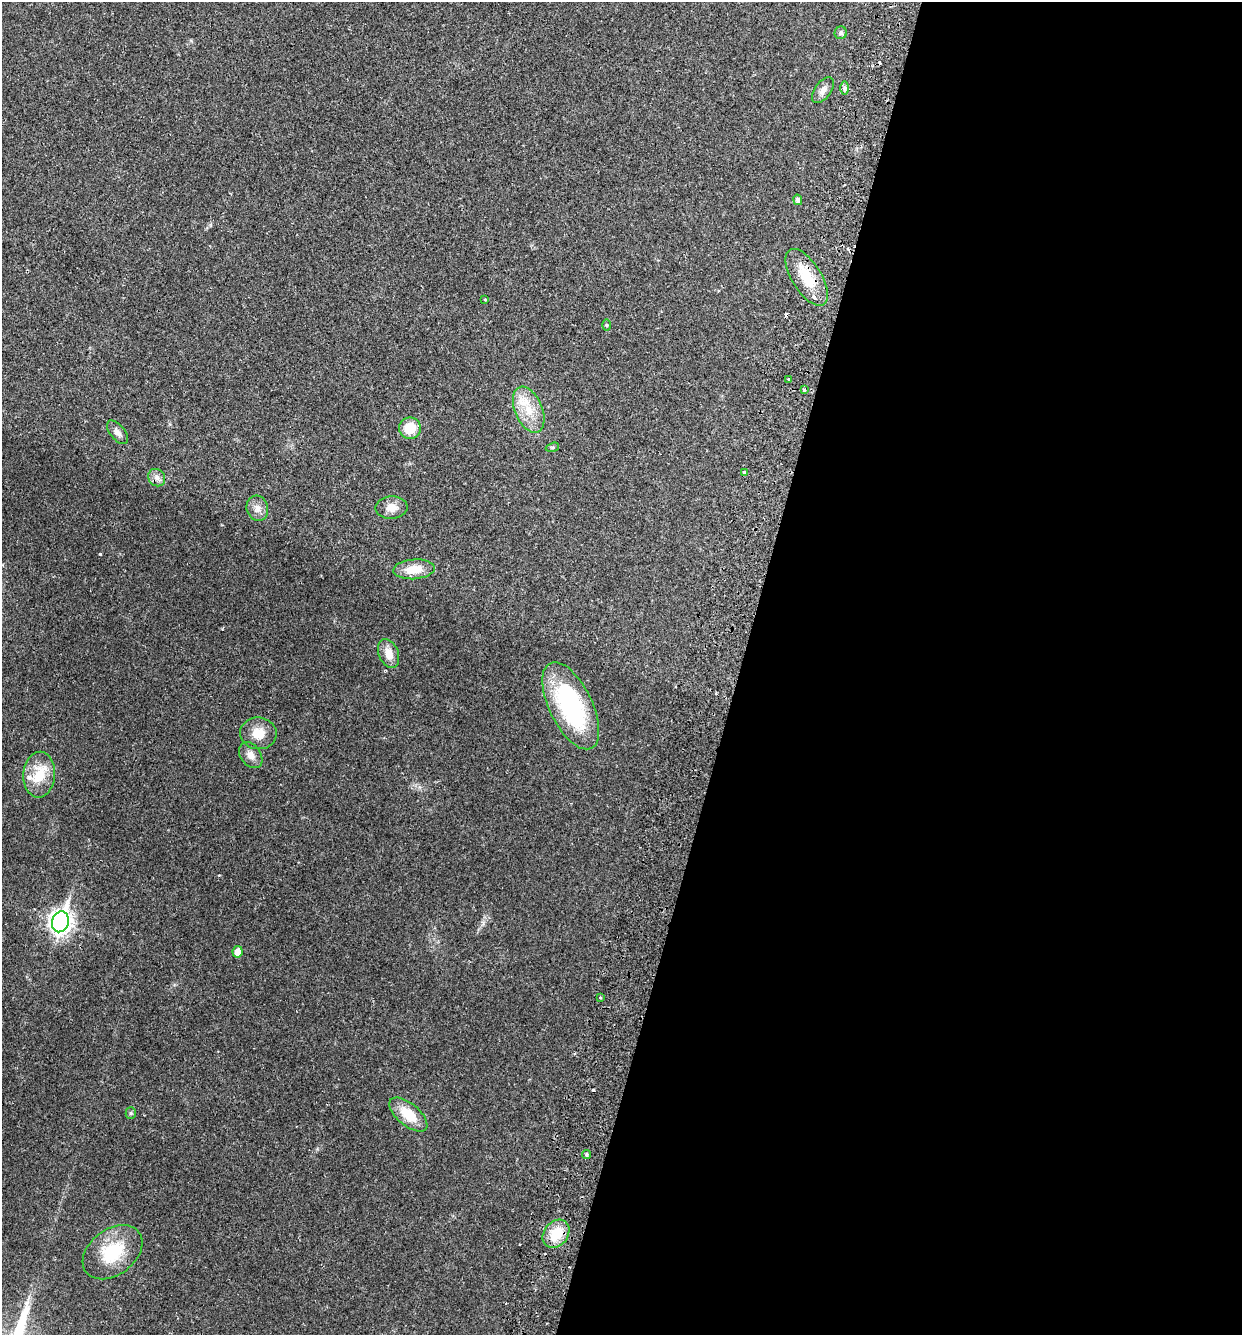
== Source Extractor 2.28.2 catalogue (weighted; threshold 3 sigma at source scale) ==
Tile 12 of 4 x 4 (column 4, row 3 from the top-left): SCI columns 3907-5146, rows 1359-2691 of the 5462 x 5379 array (HDU 1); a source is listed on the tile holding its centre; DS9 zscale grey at full resolution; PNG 1244 x 1337 px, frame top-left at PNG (2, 2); each listed source drawn as its Kron ellipse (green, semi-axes under 4 px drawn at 4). Shown black and unused: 41% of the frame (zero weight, under 2 of 3 exposures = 3% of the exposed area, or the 3 px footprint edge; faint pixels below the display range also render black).
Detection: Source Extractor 2.28.2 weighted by HDU 2 'WHT'; one run over the whole footprint, this tile lists its part. Background 0.0469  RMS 0.0048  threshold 0.0215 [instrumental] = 3 sigma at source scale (4.5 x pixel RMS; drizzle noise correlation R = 1.50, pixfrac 1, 0.05/0.05 arcsec/px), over >= 5 px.
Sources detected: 37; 4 cosmic-ray / hot-pixel residue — neither listed nor drawn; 2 inside a brighter listed object's ellipse — not listed separately; the other 31 listed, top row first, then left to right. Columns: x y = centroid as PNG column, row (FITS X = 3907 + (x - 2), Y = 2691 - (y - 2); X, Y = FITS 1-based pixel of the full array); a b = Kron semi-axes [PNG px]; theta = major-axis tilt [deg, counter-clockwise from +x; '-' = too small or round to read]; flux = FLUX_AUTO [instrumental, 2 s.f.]
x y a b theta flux
841 33 6 6 - 0.89
844 88 7 4 90 1.1
823 90 15 8 54 3
798 200 5 4 - 1.3
807 277 32 14 -58 15
485 299 3 3 - 0.46
607 325 6 4 -90 0.49
788 379 3 2 - 0.84
804 389 4 3 - 2.7
529 410 24 13 -67 11
410 428 11 11 - 9.8
117 432 14 7 -51 2.6
552 447 7 4 18 0.72
745 472 4 3 - 3.8
157 478 9 8 - 2.3
391 507 16 11 3 4.8
257 508 13 10 -74 3.4
414 569 21 10 4 8.2
389 653 15 9 -68 5.7
571 706 47 21 -64 61
258 733 18 16 -7 7.6
251 755 14 10 -53 3.4
39 775 23 16 86 14
60 922 10 8 73 290
237 952 5 5 - 4.4
600 997 3 2 - 0.53
131 1113 5 5 - 0.77
408 1115 23 11 -40 11
586 1155 4 4 - 0.77
556 1234 15 12 52 12
113 1252 33 23 37 23
Overlapping masked pixels (flux is a lower limit): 1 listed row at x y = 807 277
Unlisted compact peaks at least as high as the median listed source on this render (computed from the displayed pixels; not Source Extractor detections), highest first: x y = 100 554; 483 923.